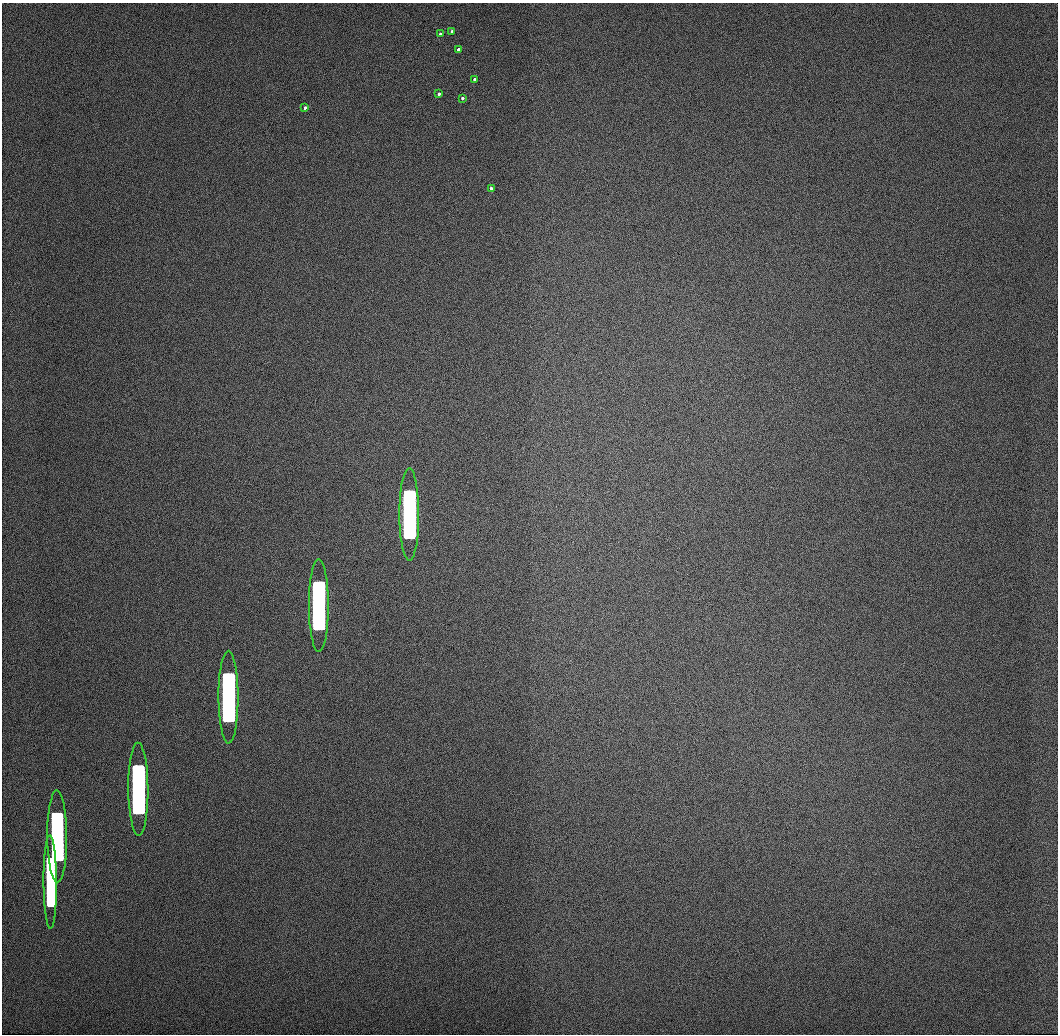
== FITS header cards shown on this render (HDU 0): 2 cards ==
NAXIS1  =                 1056 / Length of Axis 1 (Serial)
NAXIS2  =                 1032 / Length of Axis 2 (Parallel)

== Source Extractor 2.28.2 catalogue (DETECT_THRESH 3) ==
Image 1056 x 1032 px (HDU 0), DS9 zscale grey, 1 PNG px = 1 image px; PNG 1060 x 1036 px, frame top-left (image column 1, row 1032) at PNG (2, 3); each listed source drawn as its Kron ellipse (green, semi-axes under 4 px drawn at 4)
Background 506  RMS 3.3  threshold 9.8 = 3 sigma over >= 5 px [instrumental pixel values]
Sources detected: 14; all 14 listed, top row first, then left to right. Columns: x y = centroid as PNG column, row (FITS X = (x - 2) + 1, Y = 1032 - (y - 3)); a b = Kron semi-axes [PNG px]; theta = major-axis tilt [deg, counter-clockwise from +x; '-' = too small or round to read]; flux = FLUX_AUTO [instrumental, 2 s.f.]
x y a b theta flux
452 31 3 3 - 740
440 34 3 3 - 780
458 49 3 3 - 1000
474 79 3 3 - 1300
439 94 3 3 - 1400
462 98 3 3 - 1300
305 108 3 3 - 1300
491 188 3 3 - 1600
409 514 46 10 -90 980000
319 606 46 10 -90 900000
228 697 46 10 -90 750000
138 789 46 10 -90 570000
57 836 46 10 -90 340000
50 882 47 6 -90 170000